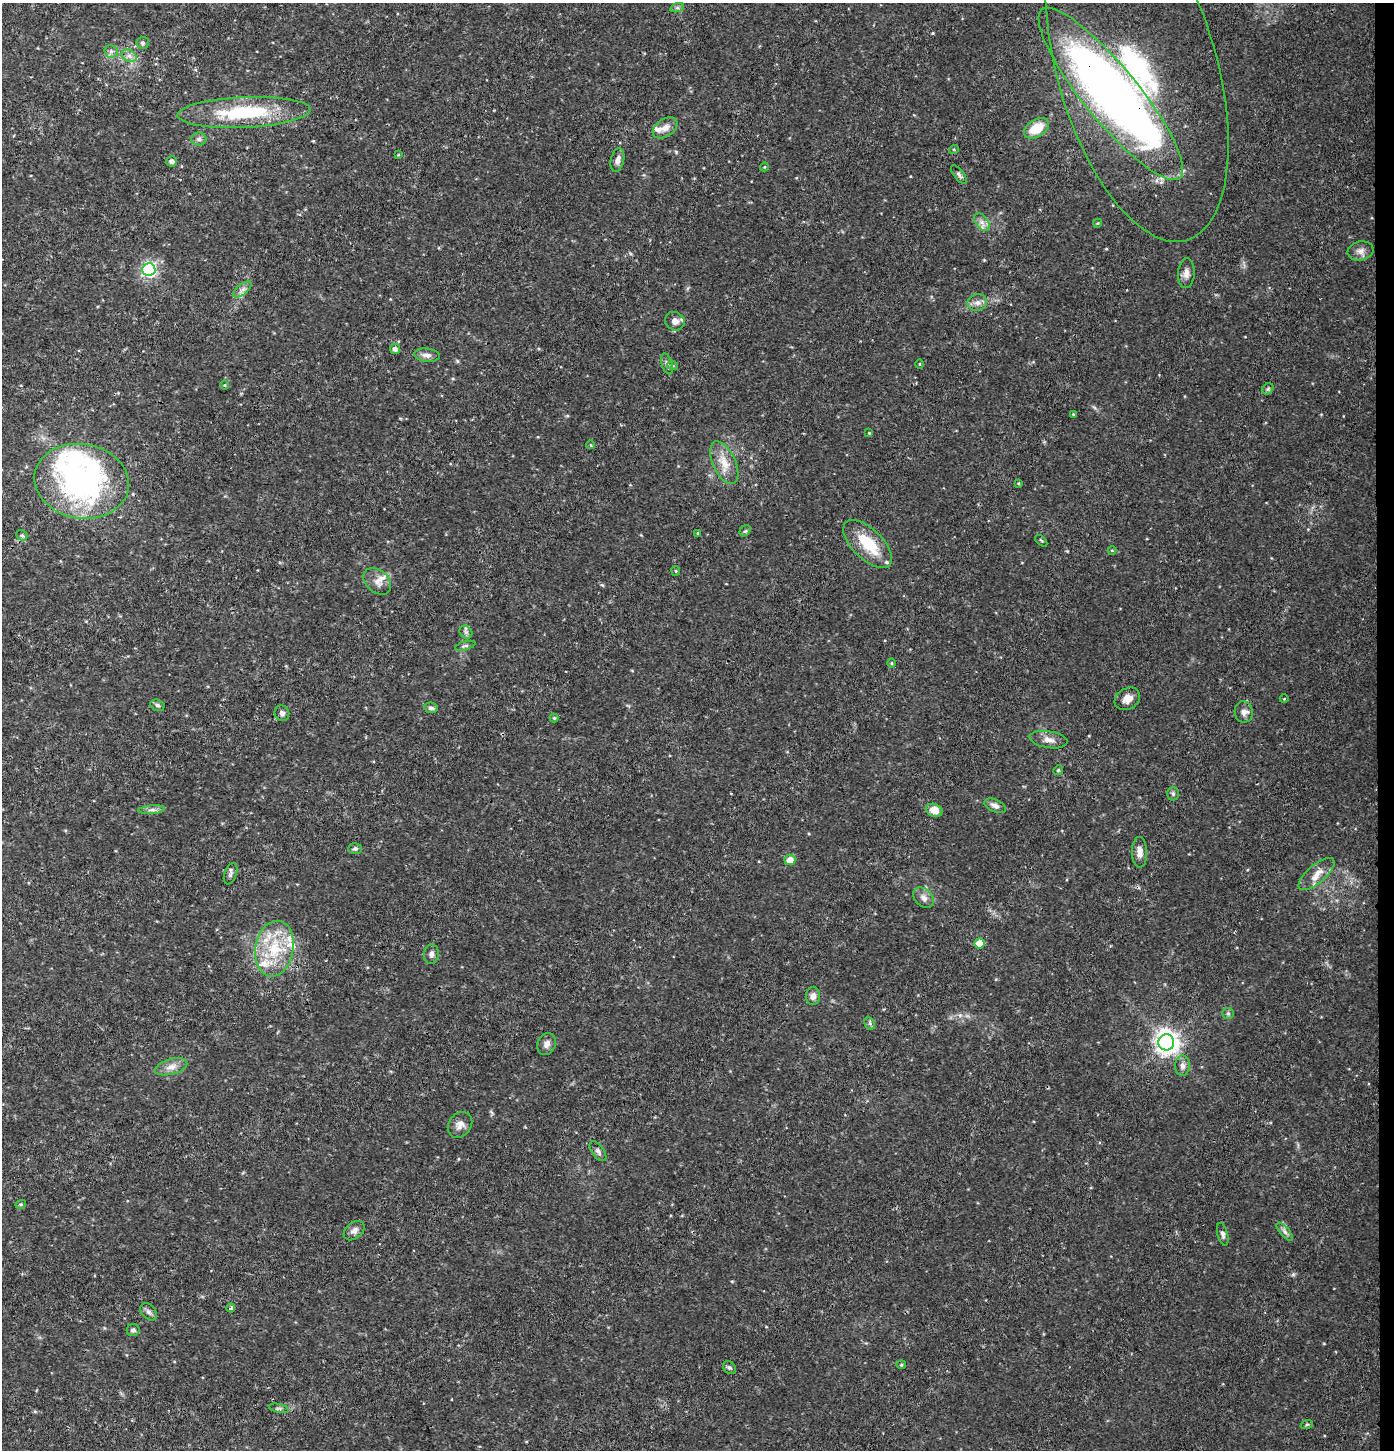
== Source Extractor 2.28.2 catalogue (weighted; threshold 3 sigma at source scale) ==
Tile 6 of 3 x 3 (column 3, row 2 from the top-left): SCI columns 2998-4389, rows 1449-2896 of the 4603 x 4354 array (HDU 1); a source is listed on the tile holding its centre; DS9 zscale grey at full resolution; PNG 1396 x 1452 px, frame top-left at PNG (2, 3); each listed source drawn as its Kron ellipse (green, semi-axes under 4 px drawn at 4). Shown black and unused: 1% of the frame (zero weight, under 3 of 4 exposures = <1% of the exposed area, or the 3 px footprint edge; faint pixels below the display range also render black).
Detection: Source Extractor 2.28.2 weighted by HDU 2 'WHT'; one run over the whole footprint, this tile lists its part. Background 0.0301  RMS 0.0037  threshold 0.0167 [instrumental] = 3 sigma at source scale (4.5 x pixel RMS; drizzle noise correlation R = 1.50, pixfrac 1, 0.0396/0.0396 arcsec/px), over >= 5 px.
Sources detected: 100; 1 inside a brighter object's white glare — neither listed nor drawn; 9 inside a brighter listed object's ellipse — not listed separately; the other 90 listed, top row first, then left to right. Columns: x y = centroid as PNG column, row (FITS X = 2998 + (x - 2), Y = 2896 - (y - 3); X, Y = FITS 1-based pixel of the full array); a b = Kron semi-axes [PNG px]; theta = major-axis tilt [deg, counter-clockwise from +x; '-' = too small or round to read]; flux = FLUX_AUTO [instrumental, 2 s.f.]
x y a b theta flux
677 8 7 4 18 0.7
143 43 6 6 - 0.9
111 51 6 6 - 1
129 56 8 5 -30 1.3
1137 68 180 80 -74 120
1111 94 109 27 -51 280
244 112 66 15 2 30
665 128 13 8 34 2.6
1036 128 13 8 32 8.2
199 139 8 6 0 1
954 149 5 3 - 0.38
398 155 4 3 - 0.33
617 160 12 6 78 1.9
171 161 5 5 - 1.1
764 167 4 3 - 0.27
959 175 11 5 -52 0.96
982 222 10 6 -54 1.9
1098 223 4 3 - 0.32
1361 251 13 9 11 2.2
149 270 6 6 - 79
1186 273 15 8 86 2.1
242 289 11 5 39 1.5
977 303 10 8 11 1.8
675 321 10 9 - 2.3
395 349 5 5 - 1.5
427 355 13 6 -6 1.9
667 364 11 5 -72 1.1
920 364 4 3 - 0.3
673 366 5 3 - 0.43
225 385 5 3 - 0.33
1268 389 6 5 - 0.67
1073 414 4 4 - 0.29
869 433 4 3 - 0.29
591 445 4 3 - 0.27
724 463 23 11 -65 5.8
82 481 47 37 -9 93
1018 483 4 3 - 0.34
745 531 6 5 - 0.61
698 533 4 4 - 0.38
22 535 6 5 - 0.65
1041 541 7 3 -44 0.4
868 544 30 15 -44 14
1112 550 4 3 - 0.28
676 571 5 4 - 0.42
377 581 16 11 -41 3.1
466 632 7 5 -44 0.93
465 646 10 4 16 0.76
891 663 4 4 - 0.44
1127 699 13 10 30 3.1
1284 699 4 3 - 0.28
157 705 7 5 -16 0.82
431 708 7 5 -8 0.93
1244 712 11 9 -80 2
282 713 8 7 - 1.2
554 718 4 4 - 0.39
1048 740 19 8 -9 2.8
1058 770 5 4 - 0.46
1173 794 7 6 - 0.78
995 806 11 6 -24 1.6
152 810 13 4 5 1.3
934 810 8 6 -25 4.7
355 849 7 5 2 0.8
1140 852 15 7 -88 2.7
790 860 5 5 - 4.4
231 874 11 6 69 1.1
1317 874 22 9 40 4
924 898 12 8 -44 2.2
980 943 5 5 - 8.8
274 949 28 19 80 17
431 954 10 7 83 1.3
813 996 9 7 89 1.8
1228 1013 6 5 - 0.67
870 1023 7 5 -63 0.7
1166 1042 8 8 - 290
547 1044 11 9 67 1.9
1182 1066 10 7 86 1.7
171 1067 16 7 15 2.9
460 1125 14 11 51 2.6
598 1151 11 6 -54 1.3
21 1204 5 3 - 0.38
354 1231 12 7 40 1.7
1285 1232 11 4 -50 1.3
1223 1234 11 5 -75 1.3
231 1308 4 3 - 0.91
149 1312 10 6 -50 1.3
133 1330 6 6 - 1
901 1365 5 4 - 0.44
729 1367 7 5 -42 0.87
279 1408 10 3 -11 0.59
1307 1424 6 4 19 0.49
Overlapping masked pixels (flux is a lower limit): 2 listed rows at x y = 1137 68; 1111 94
Isophote crosses this tile's border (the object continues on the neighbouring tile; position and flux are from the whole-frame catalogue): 1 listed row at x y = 1137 68